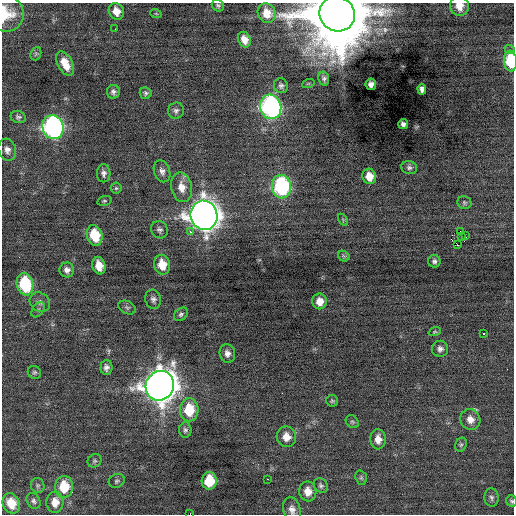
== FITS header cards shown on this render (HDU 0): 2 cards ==
NAXIS1  =                  512 / Axis length
NAXIS2  =                  512 / Axis length

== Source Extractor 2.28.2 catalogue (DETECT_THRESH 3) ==
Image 512 x 512 px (HDU 0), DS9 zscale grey, 1 PNG px = 1 image px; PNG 516 x 516 px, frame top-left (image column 1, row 512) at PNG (2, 3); each listed source drawn as its Kron ellipse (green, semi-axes under 4 px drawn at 4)
Background -5.04e-04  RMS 0.79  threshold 2.36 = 3 sigma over >= 5 px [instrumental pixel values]
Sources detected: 87; all 87 listed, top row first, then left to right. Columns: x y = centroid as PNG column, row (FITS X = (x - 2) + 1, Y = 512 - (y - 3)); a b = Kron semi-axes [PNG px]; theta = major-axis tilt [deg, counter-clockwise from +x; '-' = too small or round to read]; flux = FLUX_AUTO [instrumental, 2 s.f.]
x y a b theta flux
218 6 6 5 - 110
459 6 10 9 - 560
116 11 8 7 - 520
267 13 10 9 - 580
6 14 18 17 - 1400
156 14 6 3 -20 56
337 14 18 17 - 550000
115 29 3 2 - 38
244 40 8 6 -69 480
510 49 5 4 - 84
36 54 7 5 69 79
510 61 10 6 -85 2300
65 64 13 7 -63 760
324 79 7 5 -78 140
308 84 6 4 19 68
371 84 5 5 - 220
281 86 7 7 - 160
422 89 5 4 - 270
113 92 7 6 - 170
146 93 6 5 - 130
271 107 12 10 -73 14000
176 111 8 8 - 170
18 117 7 6 - 140
403 124 5 5 - 150
53 127 12 10 -76 15000
7 150 11 8 -73 320
409 168 8 6 -14 150
162 171 11 8 -69 260
104 173 9 7 -90 210
369 176 8 6 -74 590
182 187 15 10 -78 630
281 187 12 9 -83 7000
116 188 5 5 - 84
104 201 7 4 17 87
464 203 7 6 - 110
204 215 15 13 -73 67000
343 220 6 4 -57 72
159 230 9 8 - 180
460 231 2 2 - 3300
190 232 3 3 - 920
95 235 10 7 -76 1600
465 235 3 2 - 650
461 236 3 2 - 57
458 245 3 2 - 2200
344 256 6 5 - 82
434 261 6 6 - 140
162 265 10 8 -78 860
99 266 9 6 -76 670
67 270 7 7 - 240
25 284 11 8 -78 3300
153 299 10 7 -75 200
320 301 8 7 - 550
40 302 11 9 -35 240
127 308 9 6 -25 110
38 310 8 5 53 130
181 314 8 5 40 120
435 332 6 4 19 65
484 333 3 2 - 330
440 349 8 8 - 220
227 353 9 7 -75 270
106 367 7 6 - 210
34 372 7 6 - 110
160 386 15 14 - 77000
332 401 6 6 - 86
189 410 11 9 88 1700
470 419 10 9 - 460
352 422 7 5 -42 93
185 430 7 6 - 130
286 437 10 9 - 560
378 439 10 7 -87 470
461 445 7 5 66 98
94 461 7 6 - 110
361 478 7 5 -70 95
267 479 3 2 - 230
117 481 8 6 29 130
209 481 8 7 - 1700
38 485 7 6 - 120
321 486 8 6 -48 130
64 487 11 9 -89 1500
308 491 10 8 -81 570
491 498 9 7 -84 160
33 501 8 6 -58 150
512 501 6 5 - 90
55 502 10 8 87 630
11 503 10 8 -66 960
292 509 12 8 -75 320
190 514 2 2 - 1000
At the frame edge (FLAGS 8, measured only in part): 7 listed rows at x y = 459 6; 6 14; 337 14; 510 61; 512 501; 292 509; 190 514